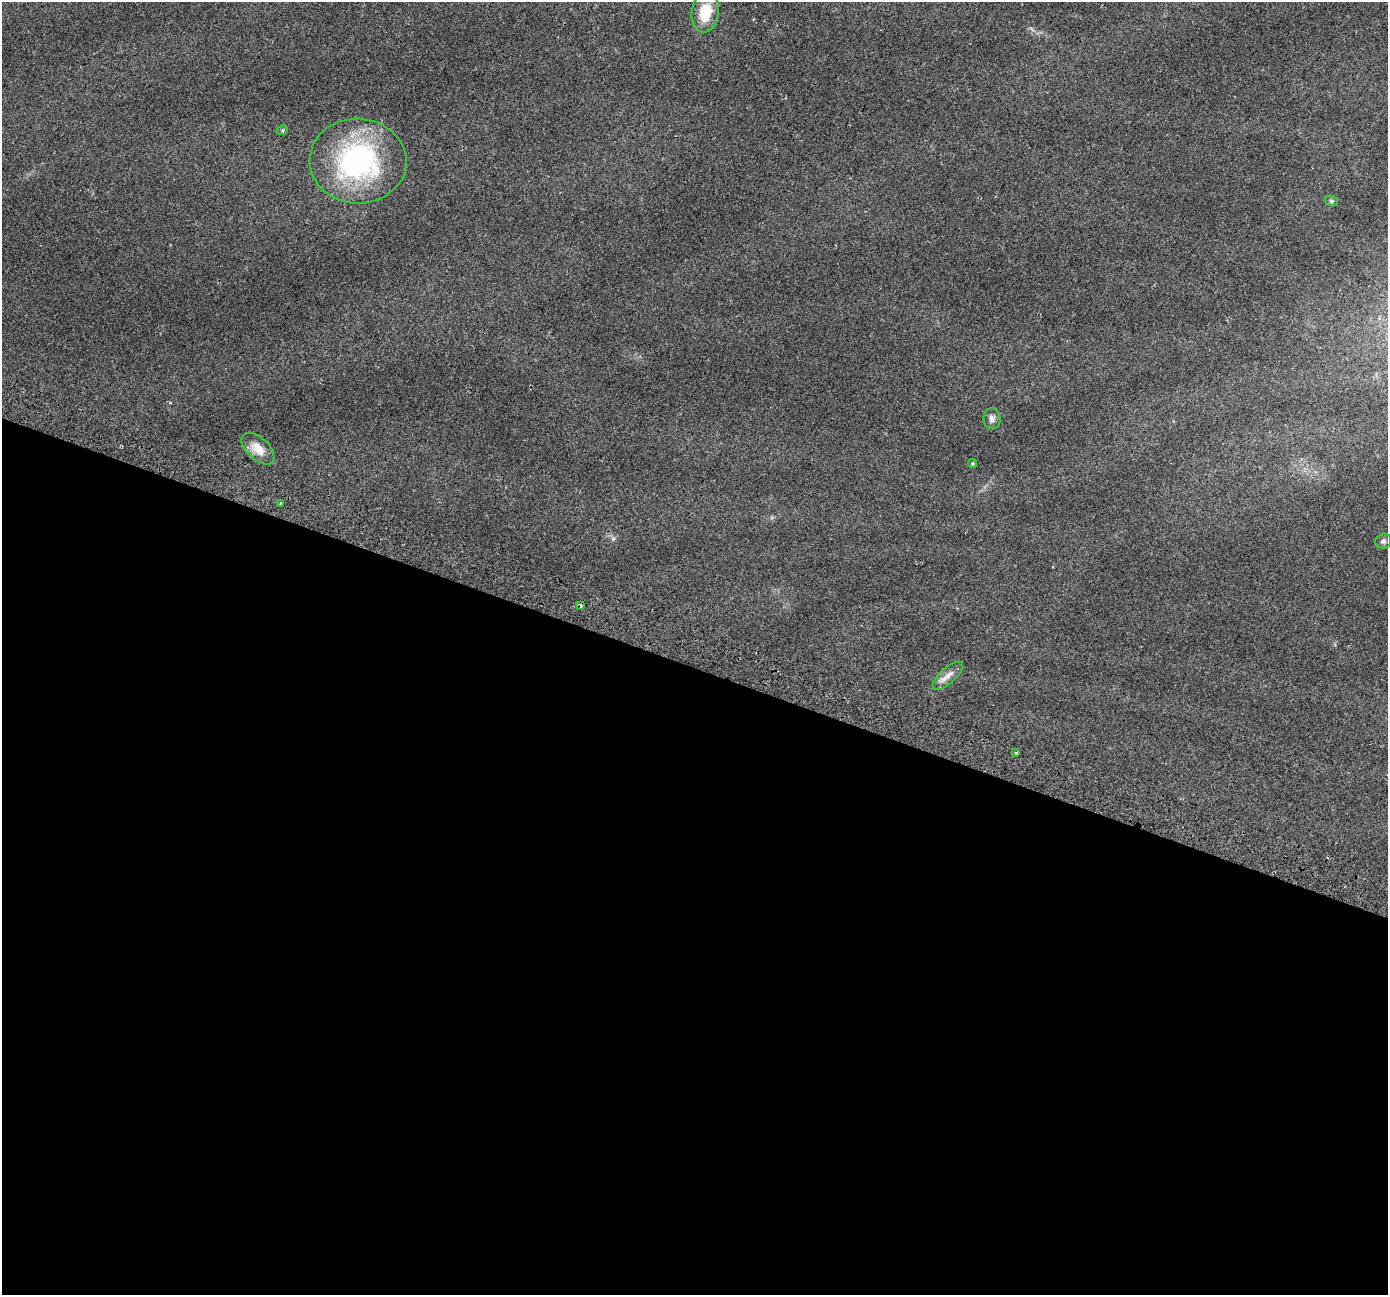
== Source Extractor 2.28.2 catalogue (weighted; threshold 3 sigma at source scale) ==
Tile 14 of 4 x 4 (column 2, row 4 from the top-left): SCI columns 1450-2835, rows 346-1638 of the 5662 x 5798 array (HDU 1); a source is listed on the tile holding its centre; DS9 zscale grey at full resolution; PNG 1390 x 1297 px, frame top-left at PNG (2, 2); each listed source drawn as its Kron ellipse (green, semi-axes under 4 px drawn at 4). Shown black and unused: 48% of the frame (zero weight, under 2 of 3 exposures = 4% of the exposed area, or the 3 px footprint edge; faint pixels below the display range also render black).
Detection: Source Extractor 2.28.2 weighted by HDU 2 'WHT'; one run over the whole footprint, this tile lists its part. Background 0.0543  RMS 0.0063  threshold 0.0284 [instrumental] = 3 sigma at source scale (4.5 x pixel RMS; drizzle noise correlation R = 1.50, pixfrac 1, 0.0396/0.0396 arcsec/px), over >= 5 px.
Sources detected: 12; all 12 listed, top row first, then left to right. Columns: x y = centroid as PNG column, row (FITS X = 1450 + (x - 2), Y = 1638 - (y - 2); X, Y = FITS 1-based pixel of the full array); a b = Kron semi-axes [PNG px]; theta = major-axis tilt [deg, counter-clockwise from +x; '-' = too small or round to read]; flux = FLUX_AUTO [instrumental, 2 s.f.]
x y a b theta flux
705 12 20 13 82 18
282 130 6 4 25 1
358 161 48 42 -2 120
1331 201 6 5 - 1.1
992 419 10 8 -84 2.7
258 449 20 11 -43 7.9
972 464 4 4 - 0.82
280 503 3 2 - 0.87
1383 541 8 7 - 1.7
581 605 4 3 - 1.2
948 676 19 7 42 4.6
1016 753 4 4 - 0.82